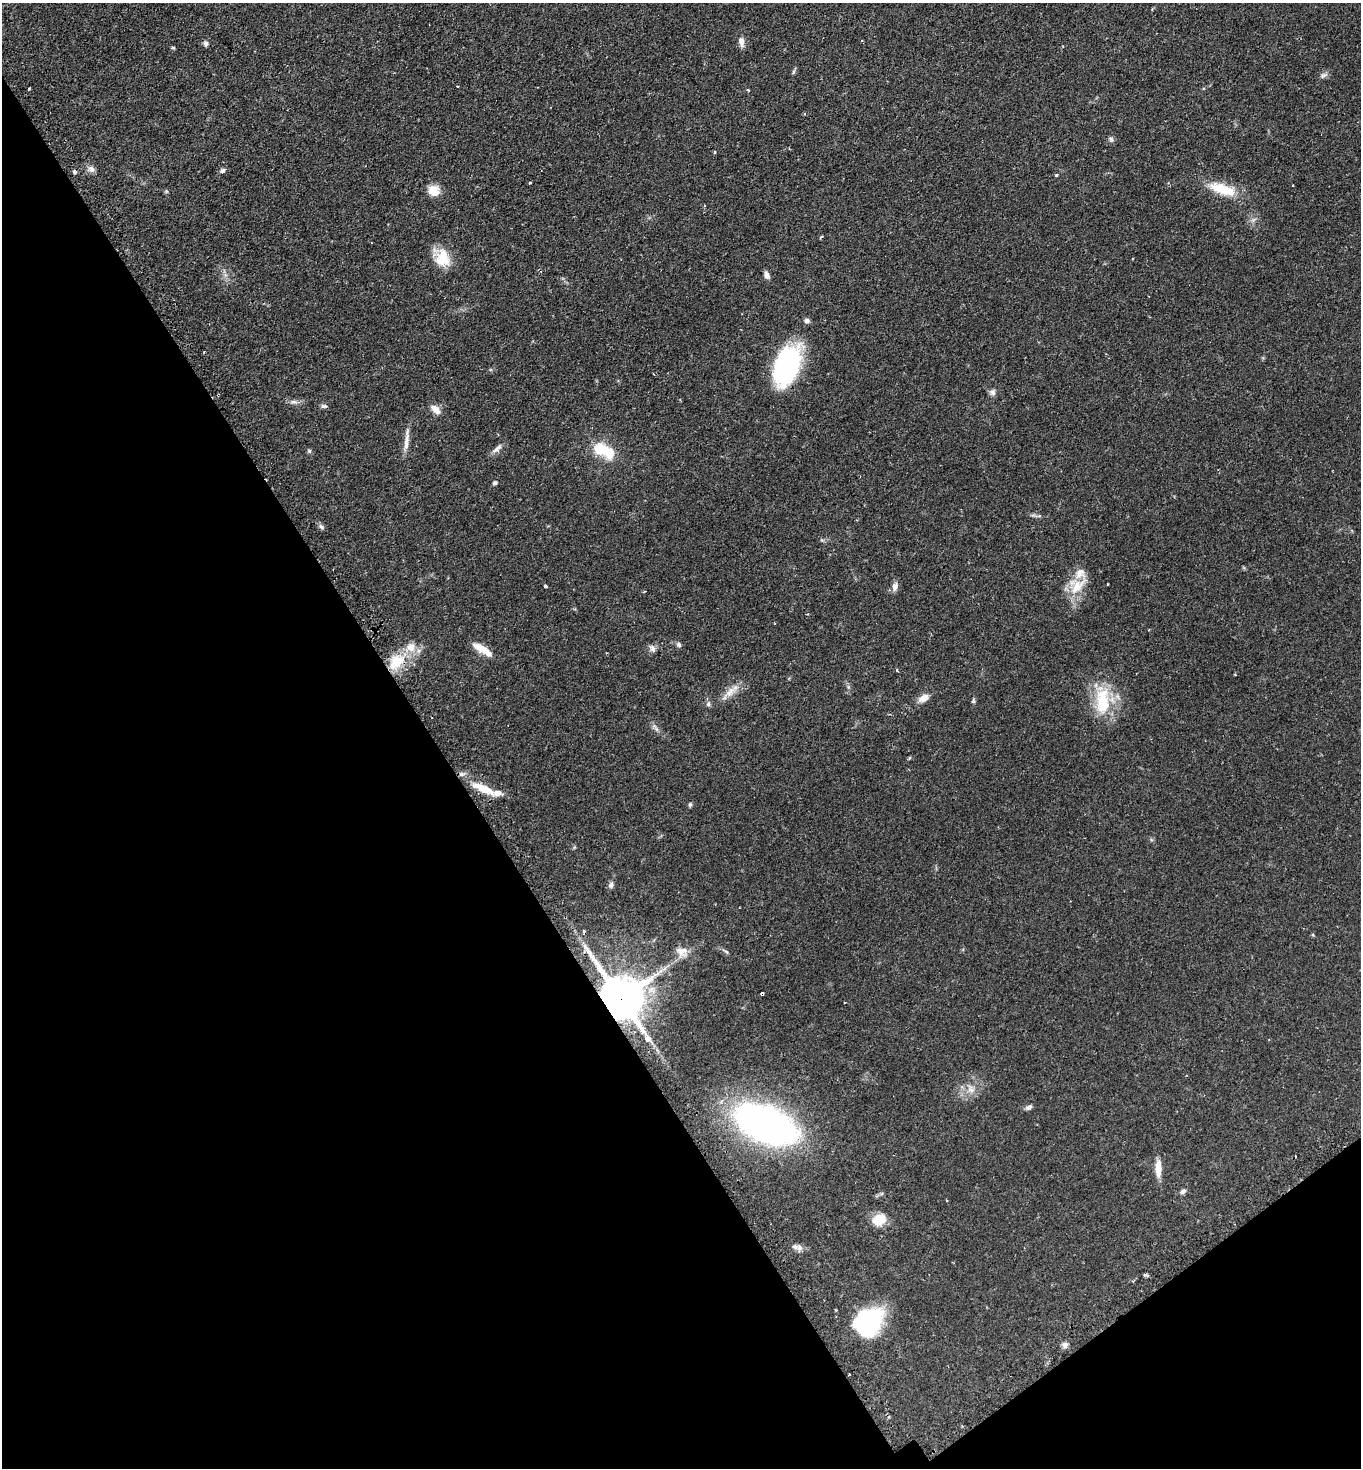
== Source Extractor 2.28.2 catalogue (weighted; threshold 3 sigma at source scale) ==
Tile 14 of 4 x 4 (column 2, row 4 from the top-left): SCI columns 1547-2905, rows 48-1513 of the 5949 x 5957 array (HDU 1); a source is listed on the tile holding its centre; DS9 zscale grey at full resolution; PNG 1363 x 1470 px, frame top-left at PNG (2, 3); no overlay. Shown black and unused: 35% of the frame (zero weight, under 2 of 3 exposures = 4% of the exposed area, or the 3 px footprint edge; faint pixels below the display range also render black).
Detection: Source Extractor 2.28.2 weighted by HDU 2 'WHT'; one run over the whole footprint, this tile lists its part. Background 0.0978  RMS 0.0055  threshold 0.0249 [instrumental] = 3 sigma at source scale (4.5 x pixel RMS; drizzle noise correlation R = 1.50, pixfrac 1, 0.05/0.05 arcsec/px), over >= 5 px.
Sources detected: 76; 2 inside a brighter object's white glare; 4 cosmic-ray / hot-pixel residue — not listed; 3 inside a brighter listed object's ellipse — not listed separately; the other 67 listed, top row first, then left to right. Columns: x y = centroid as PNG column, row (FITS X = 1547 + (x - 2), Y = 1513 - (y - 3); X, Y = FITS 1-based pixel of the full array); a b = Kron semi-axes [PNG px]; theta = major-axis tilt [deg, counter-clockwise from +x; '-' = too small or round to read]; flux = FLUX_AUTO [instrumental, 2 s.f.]
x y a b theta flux
741 42 14 7 -82 3
206 44 7 6 - 1.4
173 48 5 4 - 0.64
793 72 6 4 63 0.89
1324 75 11 5 27 1.7
457 86 3 2 - 0.53
29 89 3 2 - 0.85
1111 139 8 5 -73 1.3
714 152 3 3 - 0.66
91 169 10 8 -71 2.2
223 170 6 6 - 1.3
75 172 3 3 - 1.9
1056 175 3 3 - 1.2
530 183 3 2 - 0.77
1292 185 3 2 - 0.62
1222 189 37 13 -17 16
166 191 6 4 -72 0.62
434 191 13 12 - 7.1
821 237 5 3 - 0.54
442 258 22 18 -78 13
767 275 9 5 -66 2.3
807 321 6 6 - 1.8
787 365 41 23 68 74
992 392 9 8 - 1.9
293 402 13 4 0 1.9
324 406 9 5 -7 1.2
435 409 14 7 -42 4.2
406 440 34 5 83 4.5
497 449 16 6 39 2.6
600 449 15 14 - 14
309 451 6 5 - 0.85
495 483 6 5 - 1
321 527 8 5 -61 1.3
545 586 3 3 - 1.1
895 586 13 8 80 2.5
1077 586 29 18 45 13
679 644 7 6 - 1.3
652 648 11 7 -56 1.9
482 649 25 8 -31 7.7
396 662 25 15 46 17
897 670 4 3 - 0.61
730 692 19 9 42 5.7
924 698 11 7 29 5.1
973 701 6 5 - 0.88
1103 701 38 19 87 26
708 704 7 6 - 1.4
656 729 7 4 -71 1.1
483 789 32 9 -24 12
690 804 6 5 - 0.89
611 885 8 6 73 1.7
681 951 16 14 13 5.9
726 952 9 4 -36 1
621 998 14 11 -56 2500
647 1039 10 7 -31 2.3
971 1089 13 9 -44 4
1028 1107 9 6 25 1.6
765 1124 58 29 -24 240
1158 1169 20 7 -90 6.6
1183 1191 9 6 42 1.5
947 1200 3 2 - 0.62
879 1220 17 13 20 8.8
795 1247 12 7 -19 2.5
1145 1275 7 3 1 0.86
835 1310 3 2 - 0.52
873 1319 35 23 78 36
1065 1345 7 7 - 2
849 1374 2 2 - 0.55
Overlapping masked pixels (flux is a lower limit): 3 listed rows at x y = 396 662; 483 789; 621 998